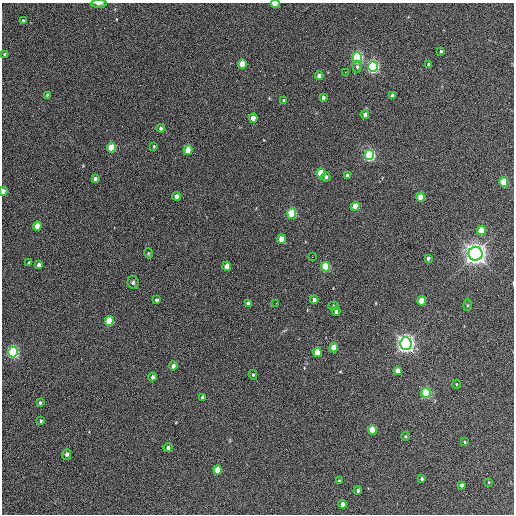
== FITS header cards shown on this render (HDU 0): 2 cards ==
NAXIS1  =                  512 / Axis length
NAXIS2  =                  512 / Axis length

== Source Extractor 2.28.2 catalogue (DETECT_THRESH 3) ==
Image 512 x 512 px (HDU 0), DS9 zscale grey, 1 PNG px = 1 image px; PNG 516 x 516 px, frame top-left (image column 1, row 512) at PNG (2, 3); each listed source drawn as its Kron ellipse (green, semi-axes under 4 px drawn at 4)
Background 343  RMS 20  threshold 60.5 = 3 sigma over >= 5 px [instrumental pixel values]
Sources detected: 79; all 79 listed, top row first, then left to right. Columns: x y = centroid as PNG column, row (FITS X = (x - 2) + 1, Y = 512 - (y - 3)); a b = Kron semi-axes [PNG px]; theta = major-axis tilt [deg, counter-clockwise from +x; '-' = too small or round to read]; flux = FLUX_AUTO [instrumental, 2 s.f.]
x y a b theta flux
99 4 7 3 1 4.6e+03
275 4 4 3 - 2.3e+04
23 21 4 3 - 2.6e+03
441 51 3 3 - 1.6e+03
5 54 3 3 - 3.6e+03
357 57 5 5 - 2.5e+05
242 64 4 4 - 2.7e+04
429 65 4 3 - 4.4e+03
357 67 6 4 -89 2.6e+03
373 67 5 5 - 3.3e+05
345 72 2 2 - 9.0e+02
319 76 4 4 - 6.9e+03
47 95 4 4 - 1.6e+03
392 96 4 3 - 3.8e+03
323 98 4 3 - 4.8e+03
284 100 4 3 - 2.0e+03
365 115 4 4 - 4.8e+03
253 118 4 4 - 1.8e+04
161 128 4 4 - 2.9e+03
154 146 3 2 - 1.5e+03
111 148 5 4 - 4.1e+04
188 150 5 4 - 3.4e+04
369 155 5 4 - 3.0e+05
321 173 5 4 - 5.6e+04
347 176 4 3 - 3.8e+03
326 177 4 4 - 3.4e+03
95 179 4 4 - 4.2e+03
504 182 5 4 - 6.8e+04
3 191 4 3 - 9.5e+03
176 196 4 4 - 8.9e+03
421 197 4 4 - 3.4e+04
355 206 4 4 - 2.5e+04
292 213 5 4 - 1.1e+05
37 226 4 4 - 1.9e+04
482 230 5 4 - 4.3e+04
281 239 4 4 - 2.0e+04
148 253 5 3 - 1.3e+03
476 254 7 7 - 1.3e+06
312 257 2 2 - 7.7e+02
428 258 4 3 - 3.5e+03
29 263 3 3 - 1.6e+03
39 265 4 4 - 5.8e+03
227 266 4 4 - 1.4e+04
326 267 5 4 - 1.1e+05
133 282 6 5 - 2.8e+03
156 300 4 3 - 2.9e+03
314 300 4 4 - 4.4e+03
422 301 5 4 - 2.9e+04
248 303 4 3 - 5.3e+03
276 303 2 2 - 7.1e+02
467 305 6 4 88 1.3e+03
334 306 5 4 - 2.2e+03
336 311 4 3 - 5.9e+03
109 321 5 4 - 4.1e+04
406 344 6 6 - 8.7e+05
334 348 4 4 - 2.9e+04
13 352 5 5 - 2.5e+05
317 352 5 4 - 3.8e+04
173 366 4 4 - 5.3e+03
397 371 4 4 - 1.0e+04
253 375 4 3 - 1.9e+03
152 377 4 4 - 4.1e+03
456 384 4 3 - 9.3e+02
426 393 5 4 - 1.8e+05
203 397 4 3 - 5.3e+03
40 403 4 3 - 1.9e+03
41 421 4 4 - 1.8e+03
373 430 5 4 - 4.5e+04
406 436 4 3 - 1.3e+03
465 442 4 3 - 1.3e+03
168 448 4 4 - 4.0e+03
67 454 5 4 - 4.2e+03
217 470 4 4 - 2.6e+04
422 479 3 3 - 2.5e+03
339 481 3 3 - 1.6e+03
489 482 4 2 - 9.0e+02
462 485 4 3 - 3.6e+03
358 490 4 3 - 3.2e+03
343 504 4 4 - 1.3e+04
At the frame edge (FLAGS 8, measured only in part): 3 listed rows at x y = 99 4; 275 4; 3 191